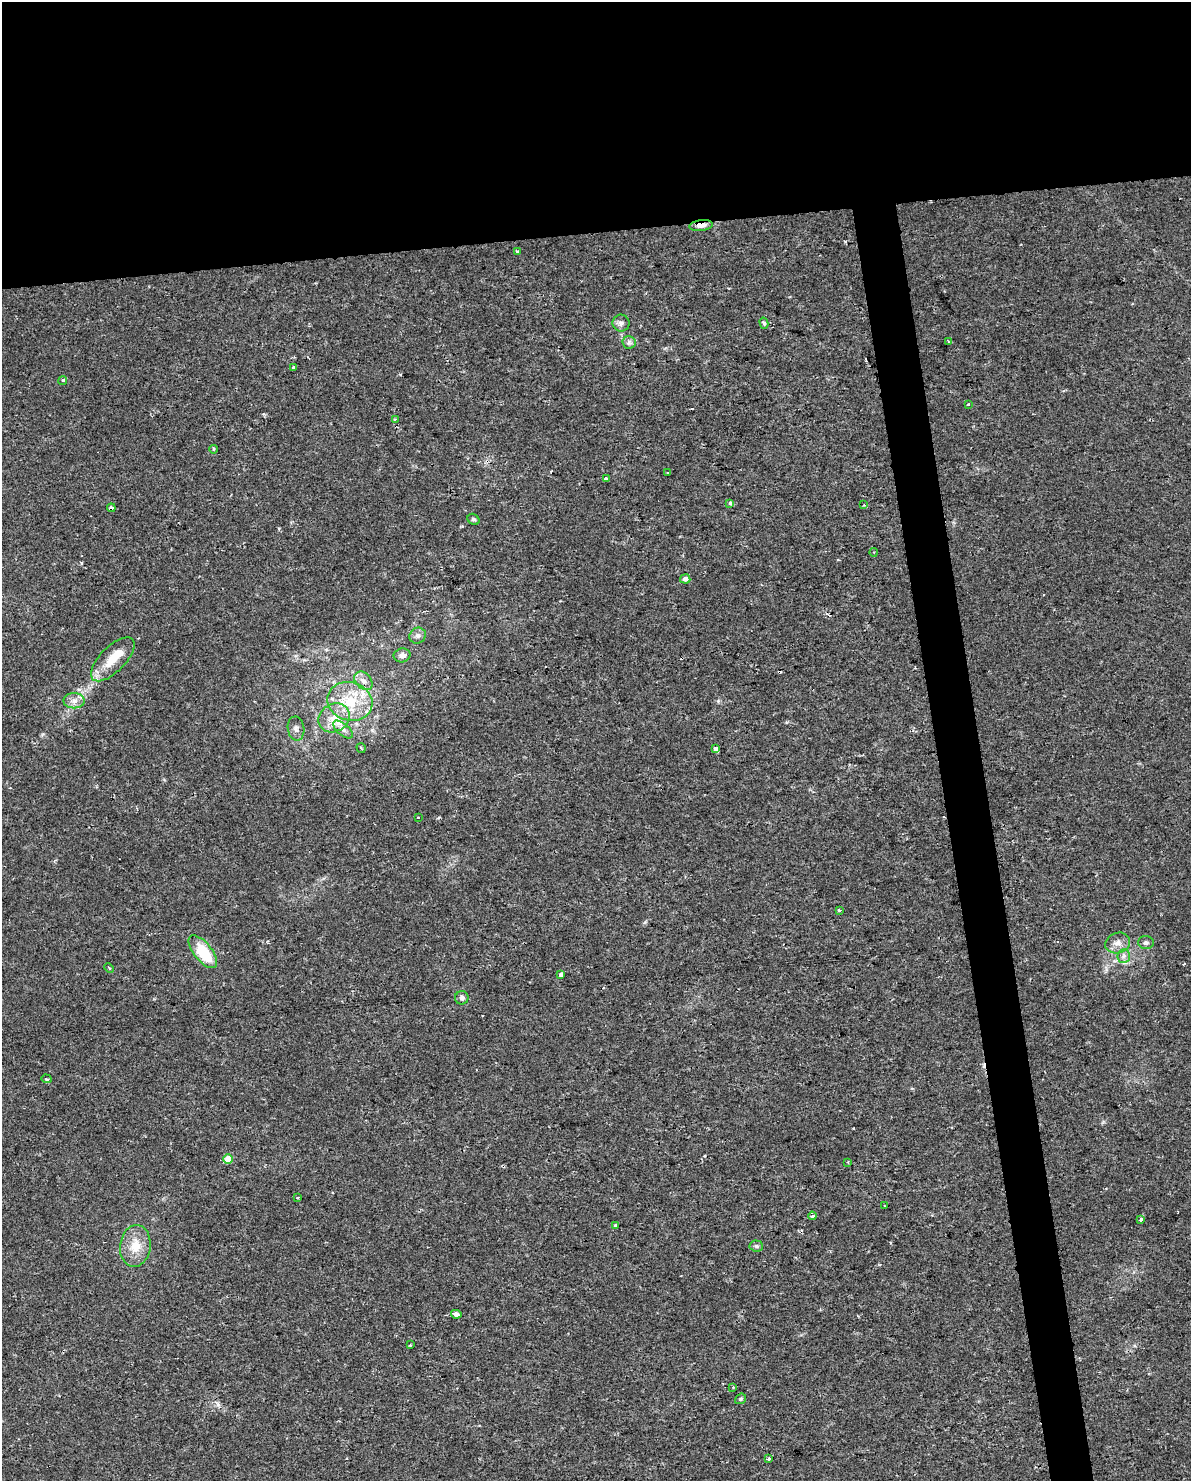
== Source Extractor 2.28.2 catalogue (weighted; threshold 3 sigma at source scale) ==
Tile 2 of 4 x 3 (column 2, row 1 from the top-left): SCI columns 1189-2377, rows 3020-4498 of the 4754 x 4517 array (HDU 1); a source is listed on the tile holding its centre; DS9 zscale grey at full resolution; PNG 1193 x 1483 px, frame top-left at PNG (2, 2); each listed source drawn as its Kron ellipse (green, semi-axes under 4 px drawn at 4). Shown black and unused: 19% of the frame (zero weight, under 2 of 3 exposures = <1% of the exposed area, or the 3 px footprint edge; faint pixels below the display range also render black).
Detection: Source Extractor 2.28.2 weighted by HDU 2 'WHT'; one run over the whole footprint, this tile lists its part. Background 0.00454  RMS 0.0028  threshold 0.0125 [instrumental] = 3 sigma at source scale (4.5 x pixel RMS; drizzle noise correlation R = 1.50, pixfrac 1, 0.0396/0.0396 arcsec/px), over >= 5 px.
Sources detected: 64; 1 inside a brighter object's white glare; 6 cosmic-ray / hot-pixel residue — neither listed nor drawn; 3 inside a brighter listed object's ellipse — not listed separately; the other 54 listed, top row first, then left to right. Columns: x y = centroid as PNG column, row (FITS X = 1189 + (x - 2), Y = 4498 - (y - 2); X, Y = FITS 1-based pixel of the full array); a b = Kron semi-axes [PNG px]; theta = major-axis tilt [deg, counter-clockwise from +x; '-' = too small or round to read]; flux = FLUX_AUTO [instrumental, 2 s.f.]
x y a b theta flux
701 225 12 5 7 1.8
517 251 4 3 - 0.72
621 323 8 8 - 1.2
764 323 6 4 -76 0.52
948 341 4 3 - 0.28
629 342 6 6 - 0.76
293 368 3 2 - 0.33
63 380 5 4 - 0.57
968 404 4 3 - 0.35
395 419 3 3 - 0.42
213 449 4 4 - 0.44
668 473 4 2 - 0.26
606 479 4 3 - 1.1
730 503 4 3 - 1.1
864 505 3 3 - 0.26
111 508 4 3 - 1.3
473 519 6 5 - 0.64
874 552 4 3 - 0.24
685 579 5 4 - 1.4
418 636 8 7 - 1.1
402 655 8 7 - 1.4
113 659 28 12 45 5.8
363 681 10 7 -46 1.7
74 701 10 7 0 1.7
350 701 23 19 -19 11
334 718 16 13 31 4.8
296 728 12 8 -81 1.2
343 729 12 6 -41 1.3
361 748 5 2 - 0.28
716 749 4 4 - 2.2
418 818 3 3 - 0.64
839 910 4 3 - 0.57
1118 943 12 10 19 2.1
1146 943 8 6 -3 0.77
203 952 20 9 -51 11
1124 956 7 6 - 0.86
109 968 5 4 - 0.33
561 974 4 3 - 2.6
462 998 6 6 - 0.88
46 1079 5 4 - 0.35
228 1159 4 4 - 5.7
848 1162 3 3 - 0.26
297 1198 4 3 - 0.4
884 1206 3 2 - 0.49
812 1216 4 4 - 0.51
1141 1220 3 3 - 2.4
615 1225 3 3 - 0.85
135 1246 21 15 82 5.8
756 1246 7 5 -4 0.55
456 1314 5 3 - 1.7
410 1345 3 2 - 0.31
733 1387 3 3 - 0.27
741 1399 6 4 38 0.44
769 1459 3 3 - 0.84
Overlapping masked pixels (flux is a lower limit): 2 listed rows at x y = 701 225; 111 508